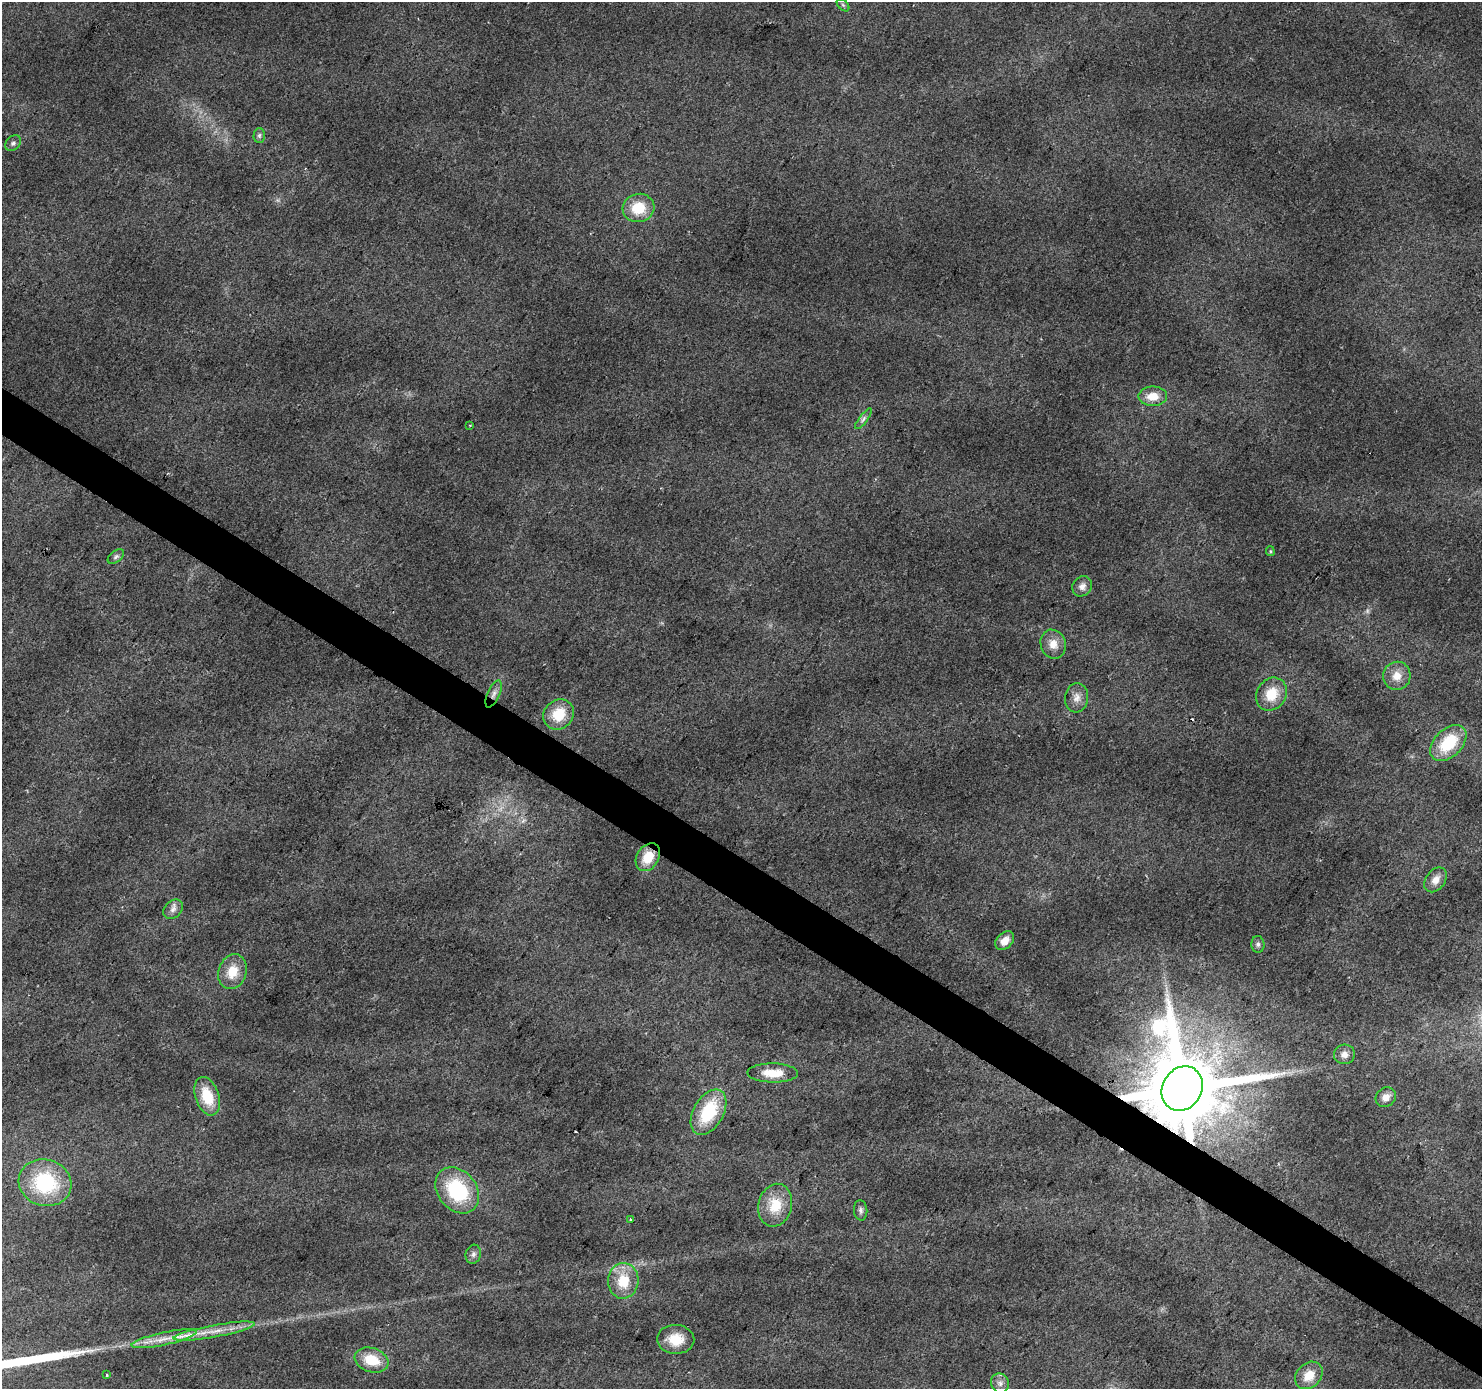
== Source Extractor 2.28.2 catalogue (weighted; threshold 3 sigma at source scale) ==
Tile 6 of 4 x 4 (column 2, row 2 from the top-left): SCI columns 1481-2960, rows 2957-4343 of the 5925 x 5982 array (HDU 1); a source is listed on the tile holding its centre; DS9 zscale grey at full resolution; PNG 1484 x 1391 px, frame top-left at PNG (2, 2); each listed source drawn as its Kron ellipse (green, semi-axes under 4 px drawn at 4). Shown black and unused: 3% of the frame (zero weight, under 2 of 3 exposures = <1% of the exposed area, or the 3 px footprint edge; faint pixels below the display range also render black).
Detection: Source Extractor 2.28.2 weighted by HDU 2 'WHT'; one run over the whole footprint, this tile lists its part. Background 0.0458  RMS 0.0074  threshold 0.0333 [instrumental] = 3 sigma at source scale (4.5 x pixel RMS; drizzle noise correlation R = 1.50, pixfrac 1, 0.0396/0.0396 arcsec/px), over >= 5 px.
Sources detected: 47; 1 too faint to see at this stretch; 1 cosmic-ray / hot-pixel residue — neither listed nor drawn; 2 inside a brighter listed object's ellipse — not listed separately; the other 43 listed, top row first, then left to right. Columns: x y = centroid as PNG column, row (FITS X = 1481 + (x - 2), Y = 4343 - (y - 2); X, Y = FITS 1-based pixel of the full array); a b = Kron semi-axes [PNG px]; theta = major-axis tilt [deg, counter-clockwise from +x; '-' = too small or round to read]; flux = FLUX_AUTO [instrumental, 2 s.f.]
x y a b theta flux
843 5 7 4 -45 1.6
259 135 7 5 89 1.9
13 143 9 6 45 2.2
638 208 16 14 13 21
1153 396 14 9 1 11
863 419 12 4 53 2.3
470 425 3 2 - 0.48
1270 551 5 4 - 1
116 557 9 5 37 1.8
1082 586 10 9 - 4.3
1053 644 14 12 -69 9.3
1397 676 14 13 - 9.2
494 694 15 6 66 4.2
1271 694 17 14 57 18
1077 698 15 11 85 6.3
559 714 16 14 44 20
1448 743 21 14 45 33
648 857 15 11 57 16
1436 880 14 9 54 6.5
173 909 11 8 45 3.7
1005 941 11 7 43 7.3
1258 944 8 6 -86 2.1
232 972 18 14 70 15
1344 1054 10 9 - 5
773 1073 25 9 -1 15
1182 1089 23 19 58 13000
207 1096 20 11 -71 22
1386 1097 11 9 39 6.3
709 1112 24 15 60 42
45 1183 26 23 -17 59
457 1190 25 19 -51 57
775 1205 22 16 76 21
861 1210 10 6 -84 2.5
631 1220 4 3 - 0.85
473 1254 9 7 74 2.9
623 1281 18 15 86 21
214 1331 41 6 10 13
164 1339 33 6 12 12
676 1339 18 14 -2 16
371 1360 17 12 -18 19
107 1375 3 2 - 1.1
1309 1375 15 12 45 13
1000 1383 10 9 - 4
Overlapping masked pixels (flux is a lower limit): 3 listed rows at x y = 494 694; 648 857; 1182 1089